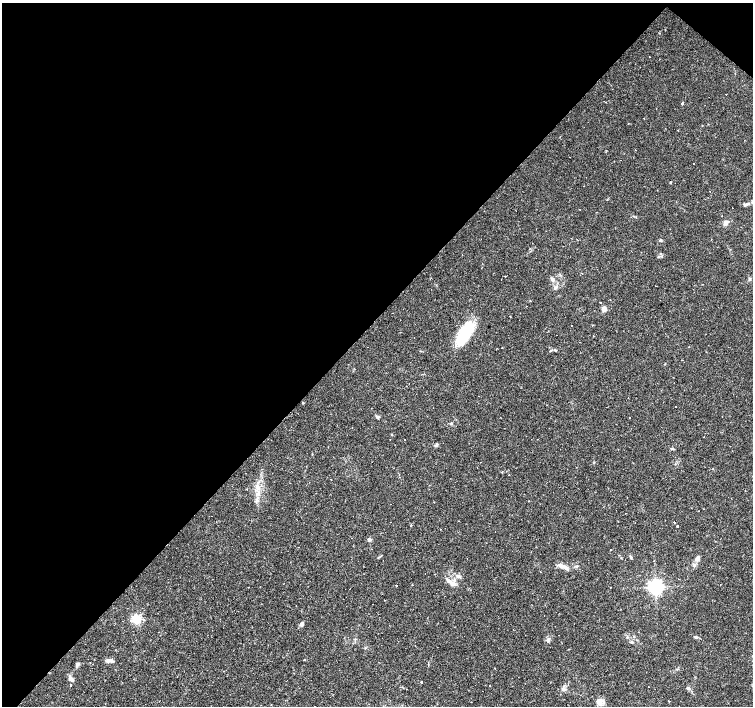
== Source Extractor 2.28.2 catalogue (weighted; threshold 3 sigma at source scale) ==
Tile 2 of 4 x 4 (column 2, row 1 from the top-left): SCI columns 1504-3005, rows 4452-5858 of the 6008 x 6021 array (HDU 1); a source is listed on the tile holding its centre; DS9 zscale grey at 2 x 2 block average (1 PNG px = mean of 2 x 2 image px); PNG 755 x 708 px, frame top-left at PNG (2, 3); no overlay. Shown black and unused: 46% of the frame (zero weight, under 2 of 3 exposures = <1% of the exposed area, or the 3 px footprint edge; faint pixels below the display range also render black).
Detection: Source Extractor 2.28.2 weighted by HDU 2 'WHT'; one run over the whole footprint, this tile lists its part. Background 0.0366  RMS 0.0033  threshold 0.0148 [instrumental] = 3 sigma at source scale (4.5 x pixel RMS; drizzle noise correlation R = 1.50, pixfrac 1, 0.0396/0.0396 arcsec/px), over >= 5 px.
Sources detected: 119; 1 inside a brighter object's white glare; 38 cosmic-ray / hot-pixel residue — not listed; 2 inside a brighter listed object's ellipse — not listed separately; the other 78 listed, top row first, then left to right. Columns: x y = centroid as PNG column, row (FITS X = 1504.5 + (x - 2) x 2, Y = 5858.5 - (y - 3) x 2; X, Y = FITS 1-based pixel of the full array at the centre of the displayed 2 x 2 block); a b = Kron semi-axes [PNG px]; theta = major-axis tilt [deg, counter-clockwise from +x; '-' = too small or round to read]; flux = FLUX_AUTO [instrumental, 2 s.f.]
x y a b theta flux
659 33 2 2 - 0.41
649 57 2 2 - 1.9
682 103 2 2 - 6.2
694 164 2 2 - 0.87
670 182 3 2 - 0.47
675 183 2 2 - 0.23
584 186 2 2 - 0.32
746 204 7 3 17 1.9
732 208 2 2 - 0.39
597 212 2 2 - 0.54
722 216 2 2 - 0.41
725 223 8 5 64 2.4
660 240 4 3 - 0.78
505 276 2 2 - 0.75
553 279 5 4 - 1.3
750 279 4 3 - 1
656 286 2 2 - 0.54
556 287 5 3 - 1.4
600 302 2 2 - 2.6
604 309 4 3 - 6.4
463 334 27 12 58 31
502 348 2 2 - 0.55
555 350 3 3 - 0.67
303 402 4 2 - 0.5
676 406 2 2 - 1.1
378 417 4 4 - 1.4
451 423 4 3 - 0.91
616 424 2 2 - 0.23
391 434 3 2 - 0.52
404 439 2 2 - 0.23
436 445 6 3 45 1.2
672 449 5 3 - 0.96
509 475 2 2 - 1.7
399 477 2 2 - 1.1
258 488 6 5 - 3.2
699 511 2 2 - 0.61
674 522 2 2 - 0.49
677 526 2 2 - 3.5
369 539 4 4 - 1.6
611 549 2 2 - 0.48
378 557 3 2 - 0.52
621 558 2 2 - 0.37
631 558 3 2 - 0.61
697 558 7 4 64 2.9
653 561 2 2 - 0.47
694 565 4 4 - 1.4
563 566 10 4 -12 3.9
576 566 5 3 - 0.94
540 572 2 2 - 0.33
425 573 2 2 - 0.3
435 574 2 2 - 0.37
458 576 6 4 -17 2.2
679 579 2 2 - 0.46
452 583 8 5 -15 3.6
412 585 2 2 - 0.39
396 586 3 2 - 0.43
248 587 2 2 - 1.3
655 587 4 4 - 290
384 600 2 2 - 0.34
137 619 3 3 - 87
143 620 2 2 - 0.82
301 624 5 4 - 2
696 637 5 3 - 1.1
548 640 4 3 - 0.99
110 660 8 4 5 3.1
304 660 2 2 - 0.74
77 664 6 4 51 1.6
495 668 2 2 - 0.49
70 679 8 5 -35 2.7
421 682 2 2 - 1.4
71 685 2 2 - 1
490 686 2 2 - 0.36
648 687 2 2 - 0.3
688 688 5 4 - 1.2
563 689 6 2 -79 1.1
471 702 2 2 - 0.6
599 702 10 8 -58 4.5
271 704 2 2 - 0.34
Diffuse or blended objects may show on this block-average render without a row.